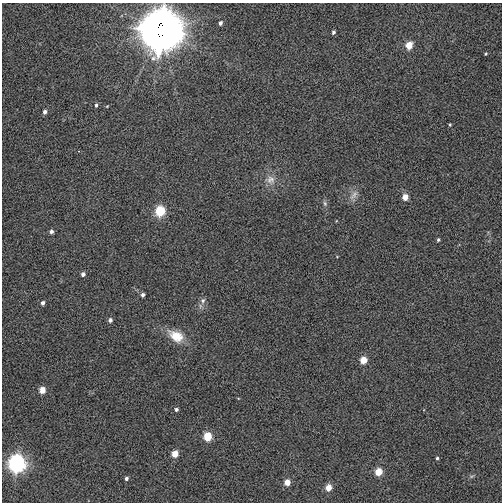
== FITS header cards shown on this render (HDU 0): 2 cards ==
NAXIS1  =                  500
NAXIS2  =                  500

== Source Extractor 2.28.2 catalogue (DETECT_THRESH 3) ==
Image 500 x 500 px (HDU 0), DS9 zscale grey, 1 PNG px = 1 image px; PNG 504 x 504 px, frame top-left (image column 1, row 500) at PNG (2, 3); no overlay
Background -0.00398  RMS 0.13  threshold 0.377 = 3 sigma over >= 5 px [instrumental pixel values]
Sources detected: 33; all 33 listed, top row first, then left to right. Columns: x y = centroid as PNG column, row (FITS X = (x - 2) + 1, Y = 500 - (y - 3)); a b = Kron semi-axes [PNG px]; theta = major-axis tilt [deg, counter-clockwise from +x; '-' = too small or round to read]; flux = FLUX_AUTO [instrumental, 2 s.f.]
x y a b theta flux
220 23 5 4 - 22
160 30 14 12 85 42000
333 32 4 4 - 18
409 45 6 5 - 150
486 54 4 3 - 8
96 105 5 4 - 15
107 106 4 3 - 6.2
45 112 5 4 - 27
450 125 4 3 - 7.8
271 180 12 12 - 71
354 195 17 8 55 54
405 197 5 5 - 89
325 203 7 5 -69 19
160 211 6 5 - 470
51 232 5 4 - 23
438 240 4 3 - 12
83 274 5 5 - 25
143 295 5 4 - 20
203 300 8 6 50 27
43 303 5 4 - 26
110 320 6 5 - 22
176 336 19 12 -30 160
363 360 5 5 - 140
42 390 5 5 - 100
176 409 4 4 - 17
207 437 6 5 - 250
175 454 5 4 - 120
437 458 4 3 - 12
16 463 8 7 - 2500
378 472 5 5 - 160
126 478 4 4 - 19
287 482 5 5 - 92
328 488 6 5 - 97
At the frame edge (FLAGS 8, measured only in part): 1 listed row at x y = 160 30